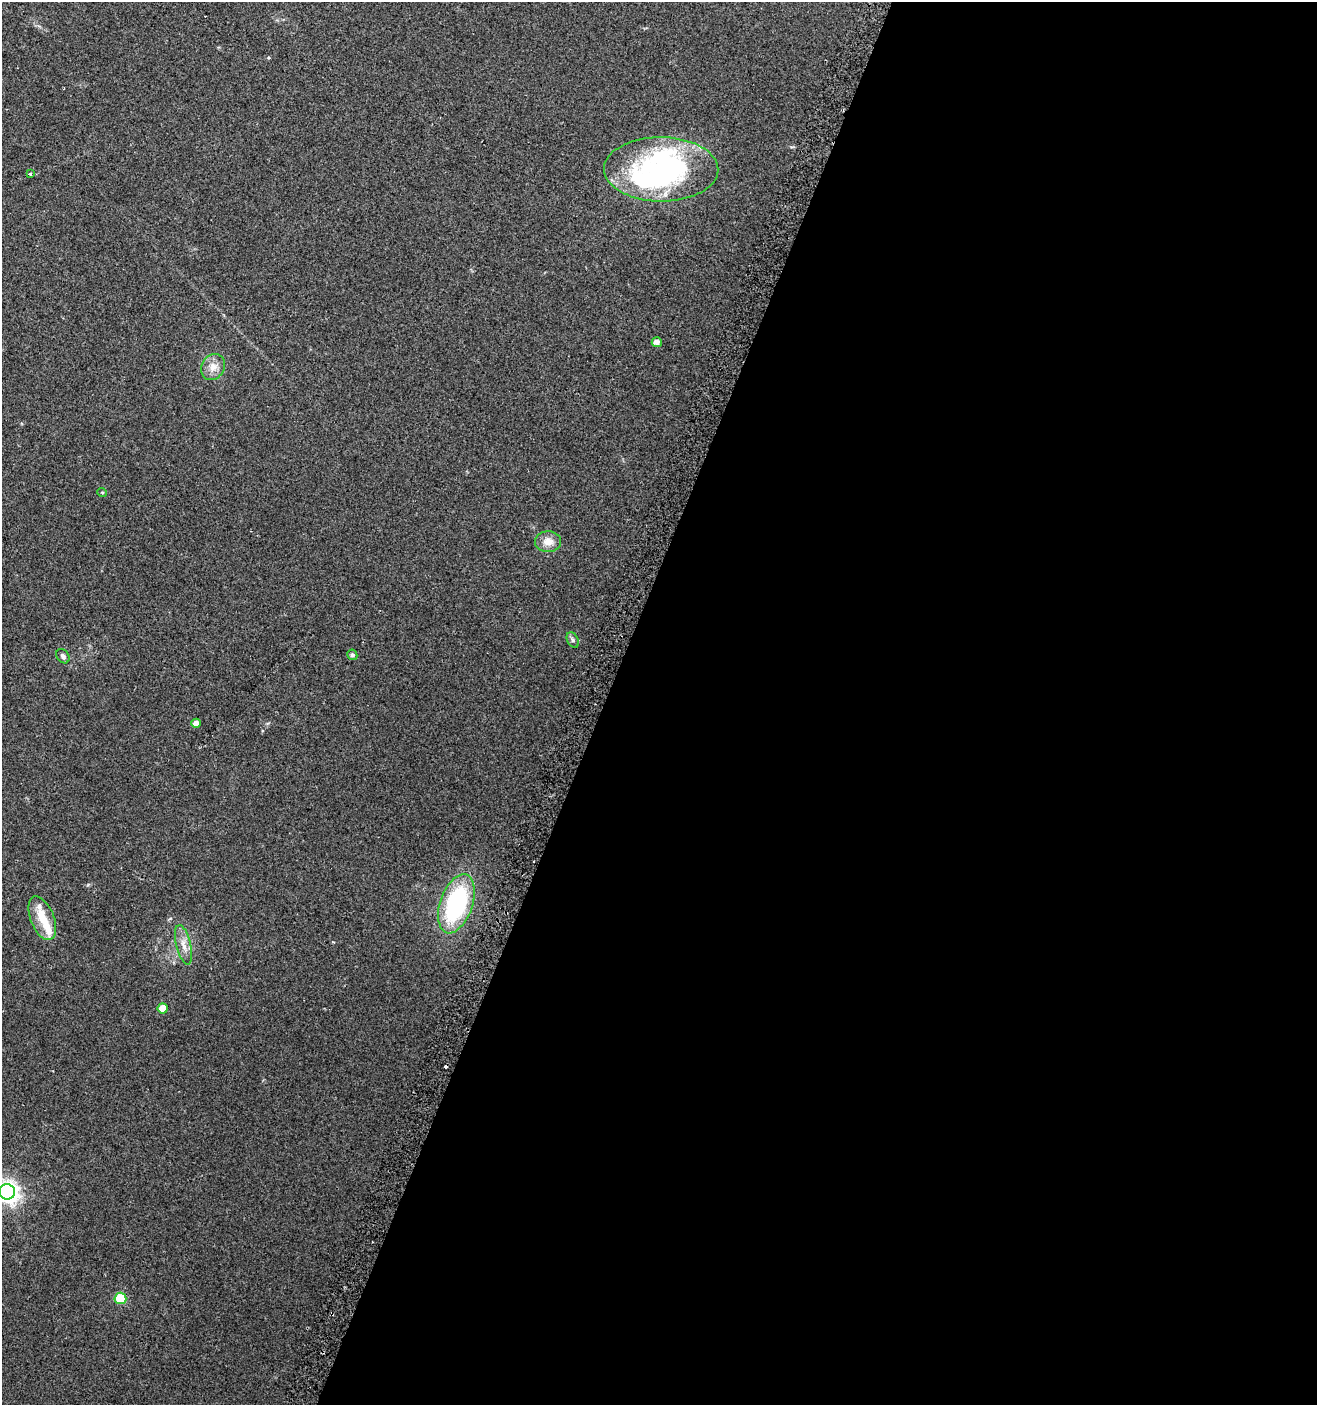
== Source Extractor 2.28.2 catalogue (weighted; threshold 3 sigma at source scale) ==
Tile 12 of 4 x 4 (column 4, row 3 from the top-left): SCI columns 4247-5561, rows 1417-2819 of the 5798 x 5644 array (HDU 1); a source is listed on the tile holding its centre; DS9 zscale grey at full resolution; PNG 1319 x 1407 px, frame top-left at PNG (2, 2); each listed source drawn as its Kron ellipse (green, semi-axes under 4 px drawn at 4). Shown black and unused: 54% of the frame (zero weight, under 2 of 3 exposures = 2% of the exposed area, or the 3 px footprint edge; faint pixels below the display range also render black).
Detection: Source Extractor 2.28.2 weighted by HDU 2 'WHT'; one run over the whole footprint, this tile lists its part. Background 0.0612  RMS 0.0087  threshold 0.0392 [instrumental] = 3 sigma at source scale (4.5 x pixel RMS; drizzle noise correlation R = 1.50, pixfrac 1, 0.0396/0.0396 arcsec/px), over >= 5 px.
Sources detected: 22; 3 inside a brighter object's white glare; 1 cosmic-ray / hot-pixel residue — neither listed nor drawn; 2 inside a brighter listed object's ellipse — not listed separately; the other 16 listed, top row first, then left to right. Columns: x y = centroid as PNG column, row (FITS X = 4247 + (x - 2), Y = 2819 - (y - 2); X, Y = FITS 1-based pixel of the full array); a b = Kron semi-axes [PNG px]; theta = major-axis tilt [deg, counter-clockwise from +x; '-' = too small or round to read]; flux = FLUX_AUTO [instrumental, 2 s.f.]
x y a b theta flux
661 169 57 32 -1 170
30 174 3 3 - 2.3
657 342 5 5 - 5.1
213 367 14 11 59 8.1
102 492 5 3 - 0.73
548 542 13 10 1 8.5
573 640 8 5 -62 2.1
352 655 5 5 - 2.3
63 656 8 6 -49 2.6
196 723 5 4 - 5.4
456 904 31 16 71 110
42 918 23 11 -68 16
184 945 20 7 -76 7.9
163 1009 5 5 - 11
7 1192 8 7 - 510
120 1298 6 6 - 44
Isophote crosses this tile's border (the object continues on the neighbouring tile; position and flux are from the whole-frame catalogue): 1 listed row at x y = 7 1192